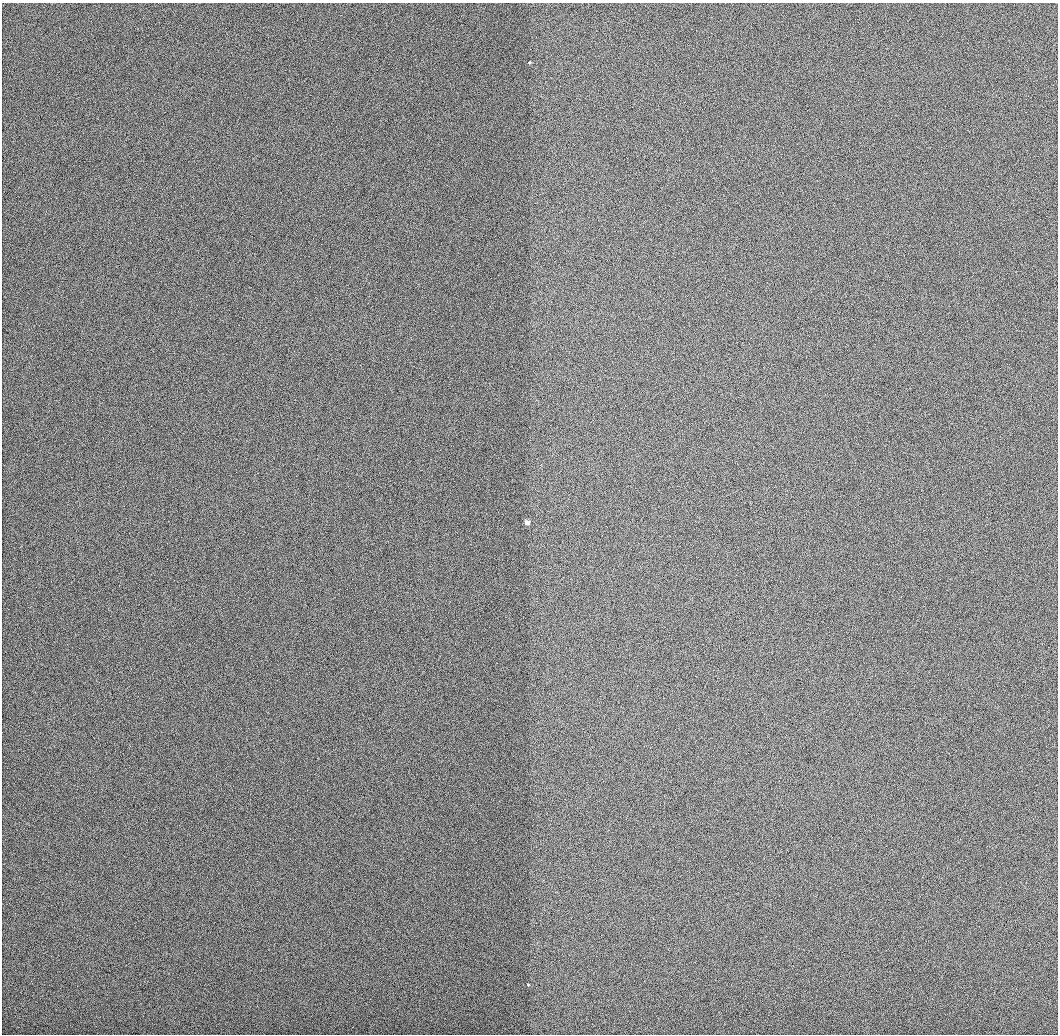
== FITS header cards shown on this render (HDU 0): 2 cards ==
NAXIS1  =                 1056 / Length of Axis 1 (Serial)
NAXIS2  =                 1032 / Length of Axis 2 (Parallel)

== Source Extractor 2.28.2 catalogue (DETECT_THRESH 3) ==
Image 1056 x 1032 px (HDU 0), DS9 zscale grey, 1 PNG px = 1 image px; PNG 1060 x 1036 px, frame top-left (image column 1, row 1032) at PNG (2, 3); no overlay
Background 506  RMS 3.1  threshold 9.17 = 3 sigma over >= 5 px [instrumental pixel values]
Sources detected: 3; all 3 listed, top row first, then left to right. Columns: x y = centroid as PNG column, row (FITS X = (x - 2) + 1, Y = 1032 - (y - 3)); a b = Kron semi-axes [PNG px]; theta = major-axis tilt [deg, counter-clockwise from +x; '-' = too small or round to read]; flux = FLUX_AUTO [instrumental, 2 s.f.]
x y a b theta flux
530 63 3 3 - 560
527 523 3 3 - 11000
528 985 3 3 - 780